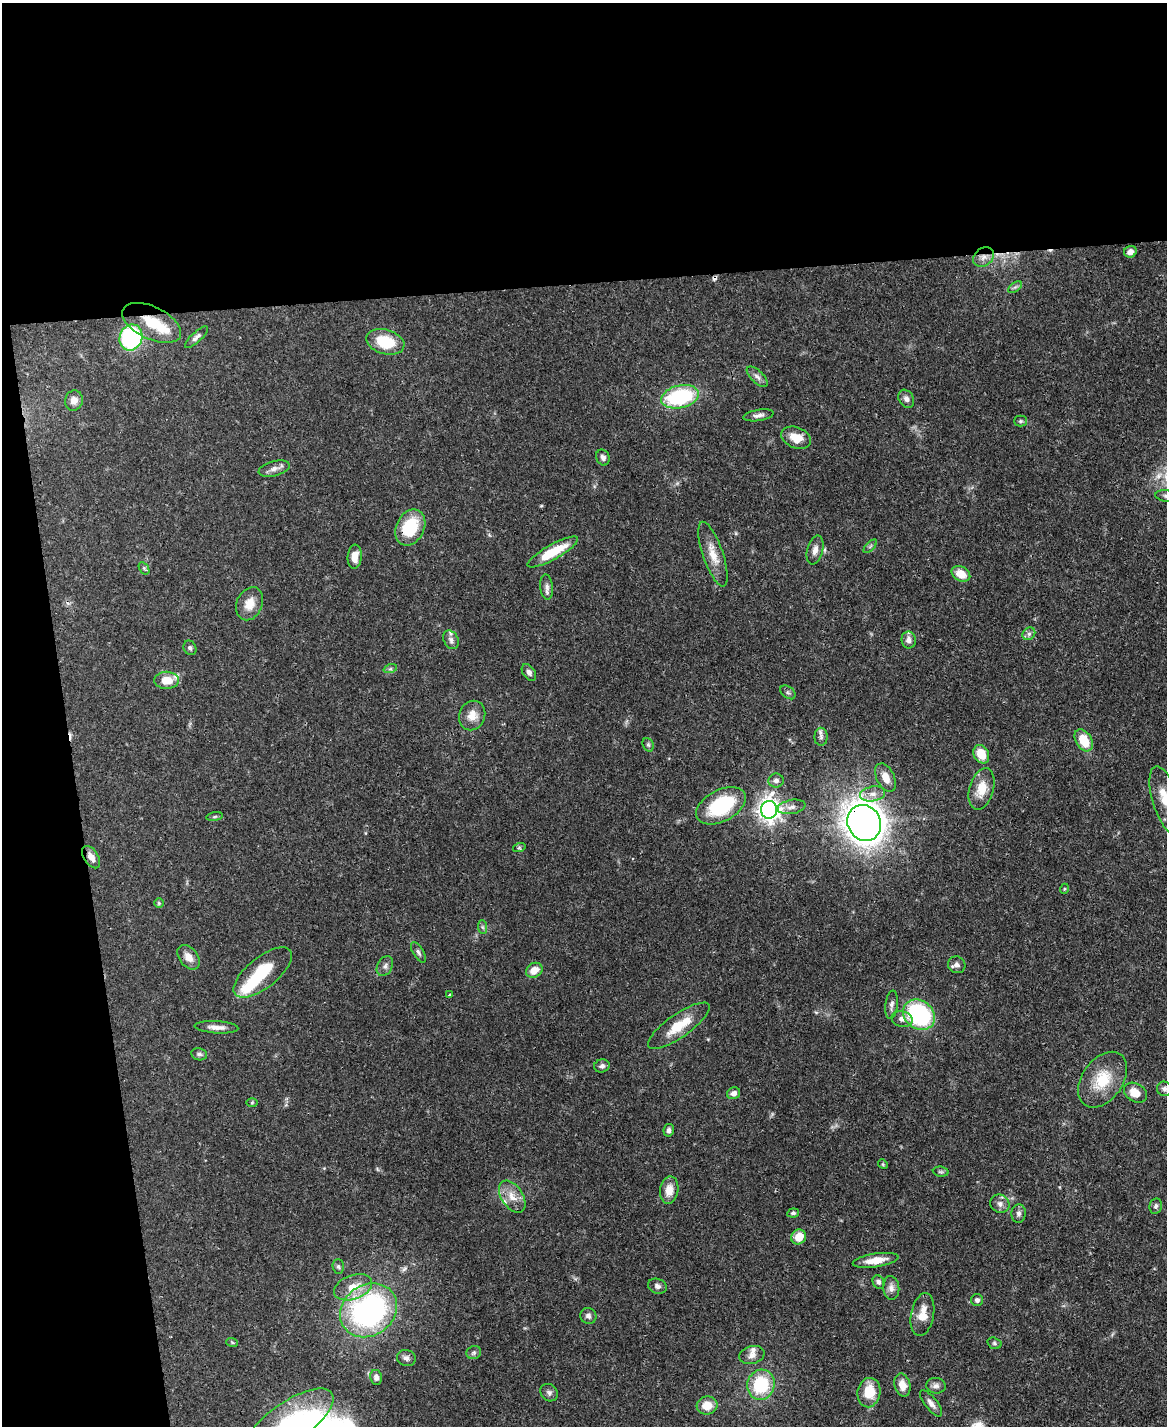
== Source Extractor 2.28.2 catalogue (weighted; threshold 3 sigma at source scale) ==
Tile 1 of 4 x 3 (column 1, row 1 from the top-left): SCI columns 3-1167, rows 3089-4512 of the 4665 x 4644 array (HDU 1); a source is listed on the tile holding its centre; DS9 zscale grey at full resolution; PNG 1169 x 1428 px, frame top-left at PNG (2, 3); each listed source drawn as its Kron ellipse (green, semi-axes under 4 px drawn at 4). Shown black and unused: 26% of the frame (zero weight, under 3 of 4 exposures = <1% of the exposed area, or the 3 px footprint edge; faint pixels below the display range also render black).
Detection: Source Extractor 2.28.2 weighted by HDU 2 'WHT'; one run over the whole footprint, this tile lists its part. Background 0.0656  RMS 0.0033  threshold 0.015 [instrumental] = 3 sigma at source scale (4.5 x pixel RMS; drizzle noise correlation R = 1.50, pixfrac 1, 0.05/0.05 arcsec/px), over >= 5 px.
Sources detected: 119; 2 inside a brighter object's white glare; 3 cosmic-ray / hot-pixel residue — neither listed nor drawn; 6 inside a brighter listed object's ellipse — not listed separately; the other 108 listed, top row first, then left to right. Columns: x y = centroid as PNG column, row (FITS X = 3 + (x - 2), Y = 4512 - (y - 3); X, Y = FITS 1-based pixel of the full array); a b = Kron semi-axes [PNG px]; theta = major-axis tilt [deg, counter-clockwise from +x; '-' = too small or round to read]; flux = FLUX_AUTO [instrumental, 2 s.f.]
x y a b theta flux
1130 252 6 5 - 1.7
984 257 11 9 35 2.4
1015 287 8 4 36 0.73
152 323 32 16 -26 11
131 337 13 11 69 53
197 337 15 5 43 1.3
385 342 19 12 -16 11
757 377 13 6 -44 1.5
680 397 19 11 13 30
906 399 10 7 -59 1.4
74 400 10 9 - 2.1
758 415 15 5 9 1.5
1020 421 6 5 - 0.56
796 438 15 10 -21 5.4
603 457 8 6 -67 1.3
274 469 16 7 14 1.9
1166 496 11 5 -6 1.1
410 527 19 14 64 15
870 546 8 3 45 0.51
815 550 15 8 75 2.1
553 552 29 7 29 11
713 554 34 10 -71 5.6
355 557 12 7 85 3.5
144 568 7 4 -56 0.51
961 574 10 7 -28 5
547 587 12 6 -83 1.5
250 604 17 13 67 4.9
1029 634 7 5 44 0.92
451 640 10 7 -61 1.2
909 640 8 7 - 1.7
190 648 7 6 - 0.83
390 669 7 4 18 0.63
529 672 9 6 -56 1.1
166 680 12 8 -1 5
788 692 8 5 -39 0.73
472 716 15 13 68 4
821 737 9 6 -90 1.3
1084 740 12 7 -58 8.3
648 745 7 5 -69 0.59
981 754 10 7 -63 6.6
886 777 15 9 -63 3.8
776 781 7 7 - 1.4
982 789 21 12 74 6.3
872 794 13 7 10 2.4
1166 801 35 13 -72 8.4
721 806 27 15 28 25
792 807 14 7 10 1.9
769 810 9 8 - 230
215 817 8 4 9 0.57
864 823 18 16 -62 410
519 848 6 4 18 0.51
91 857 12 7 -57 2.5
1064 889 5 3 - 0.34
159 903 5 5 - 0.4
482 927 7 4 -88 0.67
418 952 11 5 -59 1
188 957 14 9 -53 3.1
957 965 9 8 - 1.4
385 966 10 7 61 1.4
534 970 9 7 31 3.7
263 972 35 15 39 15
449 995 4 3 - 0.4
892 1005 14 6 83 1.4
919 1015 17 14 -38 38
902 1019 11 7 -14 1.8
679 1026 37 11 35 8.8
216 1027 22 6 -4 2.6
199 1054 8 6 -11 0.85
602 1066 8 6 15 1.1
1103 1080 31 20 54 11
1164 1089 7 7 - 1.1
734 1093 6 5 - 1.6
1135 1093 12 9 -32 4.2
252 1103 6 4 2 0.43
669 1130 6 5 - 0.93
883 1164 5 4 - 0.39
941 1172 8 5 -6 0.63
669 1190 14 9 81 4.1
512 1197 18 10 -56 4.2
1000 1204 10 9 - 1.7
1156 1206 8 6 80 0.88
793 1213 6 4 7 0.72
1019 1214 9 7 86 1.2
799 1237 8 7 - 5.3
876 1260 23 6 9 4.9
338 1267 7 5 -87 0.71
878 1282 7 5 -66 0.85
657 1286 9 7 -21 1.2
353 1287 20 12 20 6
891 1288 12 8 -86 1.9
977 1300 6 6 - 0.99
369 1310 30 25 36 81
922 1315 22 11 79 5.2
588 1316 8 7 - 1.2
232 1342 6 3 -20 0.39
994 1343 7 5 -17 0.68
474 1353 7 6 - 0.79
752 1355 13 9 15 1.9
406 1358 9 8 - 1.4
376 1377 7 6 - 1.4
761 1385 15 13 76 17
902 1385 12 8 -76 3.5
936 1386 10 8 -8 1.4
549 1393 9 8 - 1.1
869 1393 15 11 81 8
931 1403 16 6 -52 1.9
707 1406 10 9 - 4.6
290 1421 50 20 34 26
Overlapping masked pixels (flux is a lower limit): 6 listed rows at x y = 984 257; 152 323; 410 527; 553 552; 864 823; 91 857
Isophote crosses this tile's border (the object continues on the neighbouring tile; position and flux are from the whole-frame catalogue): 3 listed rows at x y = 1166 496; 1166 801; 290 1421